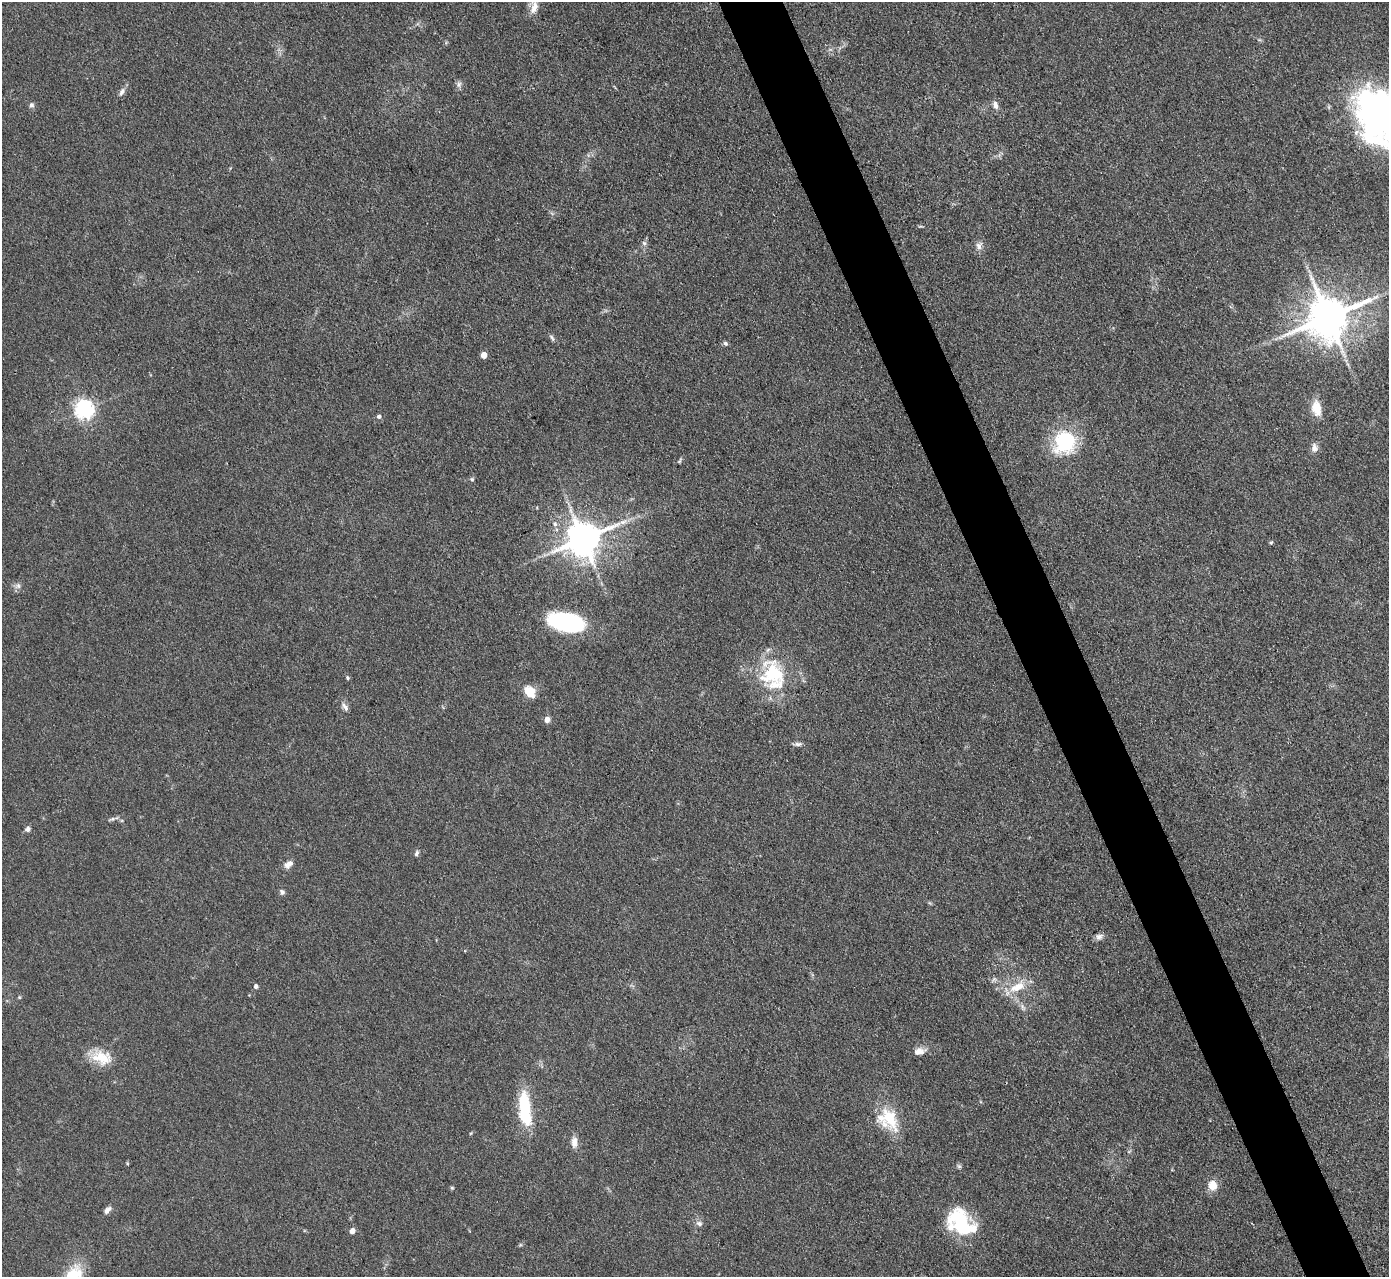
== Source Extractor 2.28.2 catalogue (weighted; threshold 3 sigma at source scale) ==
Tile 6 of 4 x 4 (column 2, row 2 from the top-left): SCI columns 1388-2774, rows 2834-4108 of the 5549 x 5534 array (HDU 1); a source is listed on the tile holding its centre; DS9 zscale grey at full resolution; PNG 1391 x 1279 px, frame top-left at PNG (2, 2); no overlay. Shown black and unused: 5% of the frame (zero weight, under 3 of 4 exposures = <1% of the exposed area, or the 3 px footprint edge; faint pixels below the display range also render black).
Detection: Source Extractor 2.28.2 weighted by HDU 2 'WHT'; one run over the whole footprint, this tile lists its part. Background 0.0889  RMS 0.0061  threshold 0.0275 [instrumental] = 3 sigma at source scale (4.5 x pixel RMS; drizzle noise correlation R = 1.50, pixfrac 1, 0.05/0.05 arcsec/px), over >= 5 px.
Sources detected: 56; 2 inside a brighter object's white glare — not listed; the other 54 listed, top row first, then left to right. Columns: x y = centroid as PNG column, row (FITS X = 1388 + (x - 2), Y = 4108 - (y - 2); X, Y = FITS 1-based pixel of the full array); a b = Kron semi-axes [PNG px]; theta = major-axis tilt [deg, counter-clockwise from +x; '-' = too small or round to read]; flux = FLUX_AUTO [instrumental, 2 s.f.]
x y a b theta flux
534 7 20 9 83 6
459 84 8 7 - 2.1
122 92 11 6 59 2.6
31 105 7 6 - 1.5
995 105 9 6 -74 3.3
1381 114 73 47 -61 230
644 243 6 5 - 1.4
979 246 11 8 76 3.3
1328 317 13 11 29 2600
552 338 10 4 -54 1.5
725 343 6 5 - 1.3
484 355 5 4 - 7.5
1316 408 18 10 -80 11
84 409 7 6 - 310
379 416 6 5 - 1.4
1064 442 29 27 61 41
1314 448 14 9 -87 3.5
680 460 9 3 61 0.89
472 479 6 5 - 1.1
623 522 13 6 24 3.7
555 524 6 6 - 1.5
583 539 10 9 - 1700
1271 542 6 4 2 0.72
18 586 9 7 33 2.3
567 622 33 16 -11 79
773 674 36 32 -65 46
347 678 5 4 - 0.88
530 691 15 11 -49 9.4
345 707 14 6 -57 2.7
547 719 6 6 - 3.5
798 744 9 6 0 1.8
112 819 11 5 16 1.7
27 829 7 6 - 2.3
416 853 8 5 69 1.4
288 864 13 8 31 3.8
282 892 6 6 - 1.8
1099 937 10 8 25 2.5
256 986 5 4 - 2
1017 987 26 12 27 13
19 997 5 4 - 0.66
1023 1007 11 5 -79 2
919 1051 13 8 9 5.1
101 1057 27 17 -19 16
525 1108 31 10 -83 45
889 1118 31 21 -50 26
574 1142 15 7 88 4.3
127 1163 5 3 - 0.64
959 1166 7 5 -43 1.1
1212 1185 13 11 -86 7
452 1188 5 5 - 0.75
107 1210 11 6 47 2.6
962 1220 41 19 -46 38
699 1223 9 7 -20 2.1
352 1231 5 4 - 4.7
Overlapping masked pixels (flux is a lower limit): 1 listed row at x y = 1328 317
Isophote crosses this tile's border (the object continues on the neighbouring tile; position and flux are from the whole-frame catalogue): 2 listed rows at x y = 534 7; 1381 114